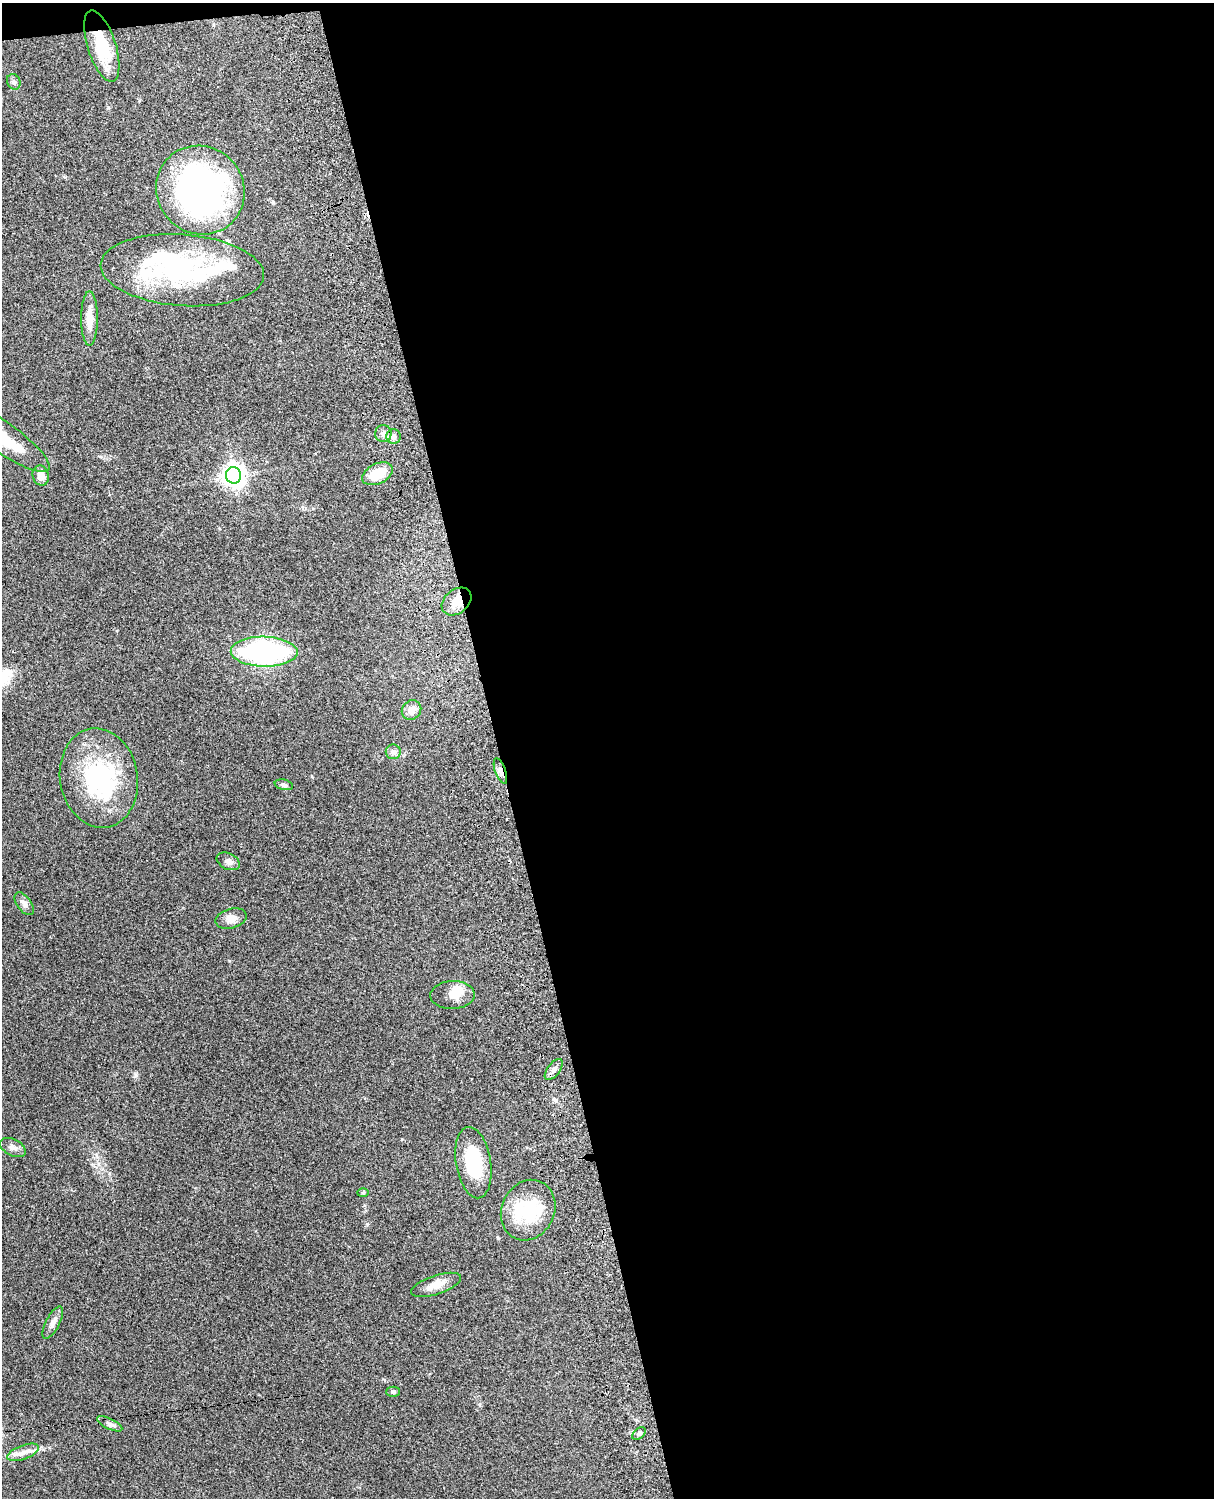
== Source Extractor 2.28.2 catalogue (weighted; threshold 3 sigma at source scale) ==
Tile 4 of 4 x 3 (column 4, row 1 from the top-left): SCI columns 3757-4968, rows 3156-4651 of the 5089 x 4928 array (HDU 1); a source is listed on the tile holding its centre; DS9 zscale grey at full resolution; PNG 1216 x 1500 px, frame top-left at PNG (2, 3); each listed source drawn as its Kron ellipse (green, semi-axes under 4 px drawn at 4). Shown black and unused: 60% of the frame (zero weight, under 3 of 4 exposures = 6% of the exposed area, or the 3 px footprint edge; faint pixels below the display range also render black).
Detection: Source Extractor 2.28.2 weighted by HDU 2 'WHT'; one run over the whole footprint, this tile lists its part. Background 0.228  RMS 0.0083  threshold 0.0375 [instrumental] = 3 sigma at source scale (4.5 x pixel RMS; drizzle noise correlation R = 1.50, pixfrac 1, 0.05/0.05 arcsec/px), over >= 5 px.
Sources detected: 44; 7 inside a brighter object's white glare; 1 cosmic-ray / hot-pixel residue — neither listed nor drawn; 3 inside a brighter listed object's ellipse — not listed separately; the other 33 listed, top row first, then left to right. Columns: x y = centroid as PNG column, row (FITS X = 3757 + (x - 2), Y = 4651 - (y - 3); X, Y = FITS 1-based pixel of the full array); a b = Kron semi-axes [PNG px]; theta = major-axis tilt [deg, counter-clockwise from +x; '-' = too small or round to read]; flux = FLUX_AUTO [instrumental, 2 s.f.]
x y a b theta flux
102 46 37 14 -72 35
14 82 8 6 -63 2.2
200 190 45 43 -47 280
182 270 82 35 -4 120
89 319 27 8 90 12
383 433 8 8 - 3.8
2 436 57 15 -35 37
394 437 7 7 - 2.9
377 474 16 10 26 18
41 475 10 8 -78 6.2
234 475 8 7 - 610
456 601 16 12 39 9.4
264 652 33 15 -1 150
412 710 10 9 - 7.3
393 752 7 7 - 2.6
500 771 13 5 -71 3.8
99 778 50 39 -80 91
284 785 9 5 -12 2.3
228 861 12 8 -25 4
24 904 13 7 -54 3.8
231 918 16 9 15 6.3
453 995 22 14 2 10
554 1070 12 6 53 3.5
13 1147 14 8 -26 4
473 1163 36 17 -81 38
363 1193 6 4 2 0.99
528 1210 31 26 64 39
436 1285 26 9 18 9.4
53 1323 18 7 63 4.7
393 1392 7 5 -1 1.5
110 1424 14 5 -25 3
639 1434 8 5 38 1.8
23 1452 16 7 21 6.4
Overlapping masked pixels (flux is a lower limit): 3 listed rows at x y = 102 46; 456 601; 500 771
Isophote crosses this tile's border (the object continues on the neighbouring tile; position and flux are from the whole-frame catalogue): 1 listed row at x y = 2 436
Unlisted compact peaks at least as high as the median listed source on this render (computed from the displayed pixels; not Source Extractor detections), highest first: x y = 136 1075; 367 1224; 402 1139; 229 961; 480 1405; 273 202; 65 177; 383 1379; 96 1155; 312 776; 43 1449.